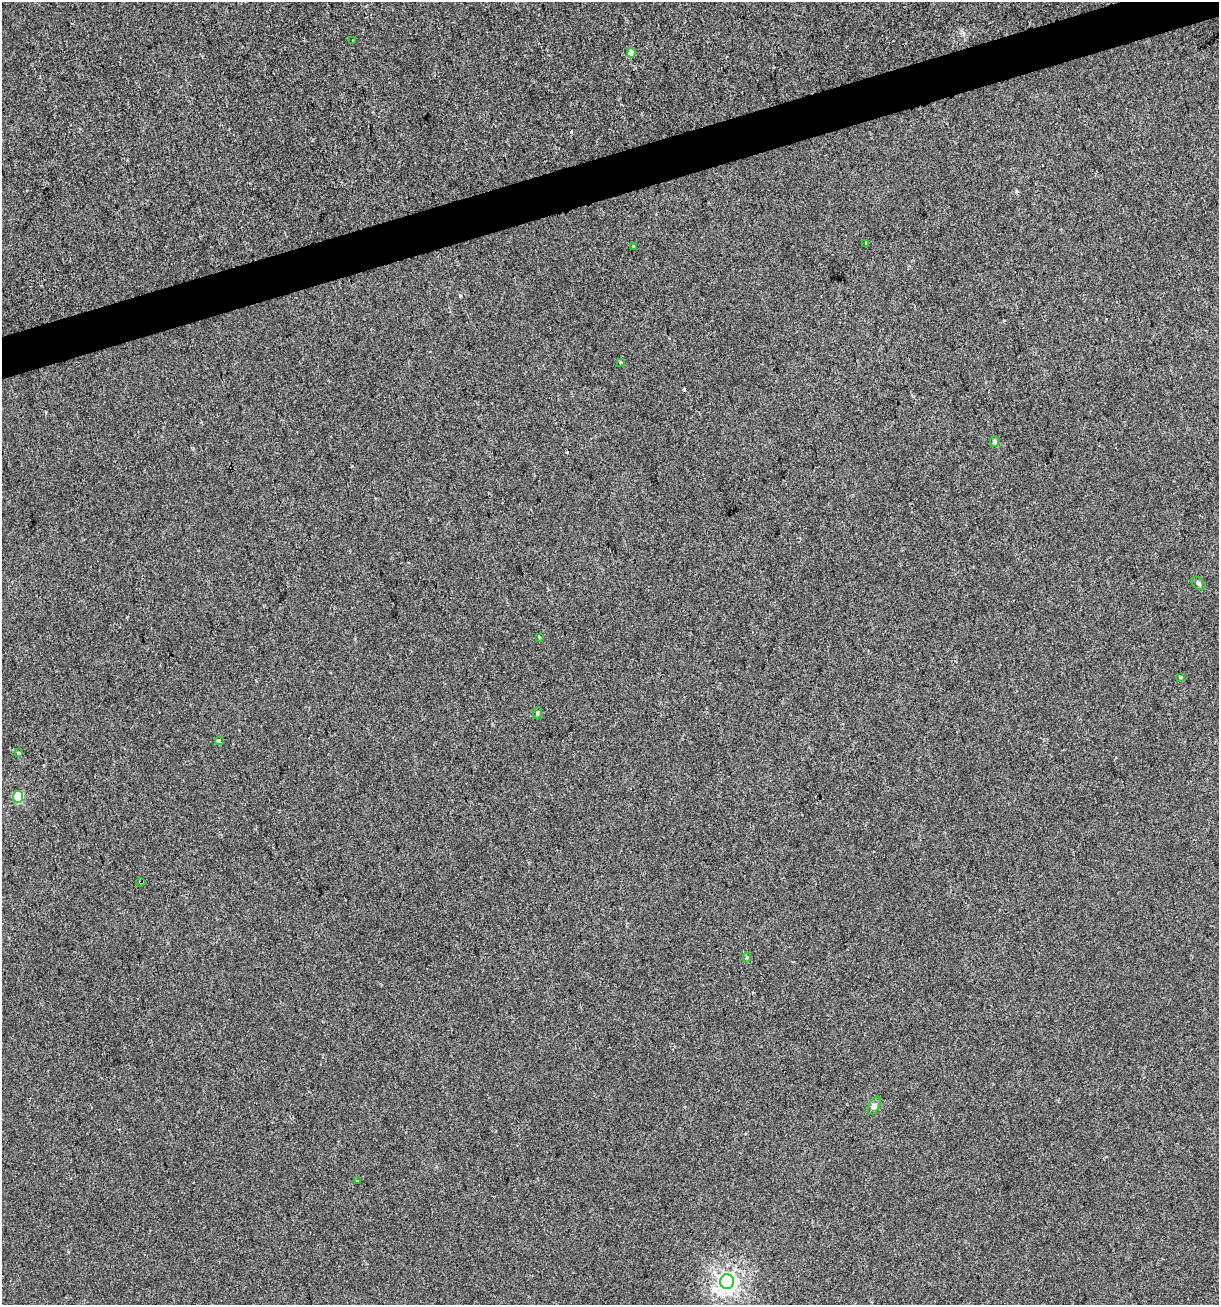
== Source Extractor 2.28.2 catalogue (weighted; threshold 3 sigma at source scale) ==
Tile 10 of 4 x 4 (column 2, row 3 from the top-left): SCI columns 1318-2534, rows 1304-2606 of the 5017 x 5211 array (HDU 1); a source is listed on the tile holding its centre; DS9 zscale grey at full resolution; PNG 1221 x 1307 px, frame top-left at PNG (2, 2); each listed source drawn as its Kron ellipse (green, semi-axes under 4 px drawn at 4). Shown black and unused: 3% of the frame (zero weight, under 2 of 3 exposures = <1% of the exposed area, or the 3 px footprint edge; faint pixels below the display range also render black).
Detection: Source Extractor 2.28.2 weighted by HDU 2 'WHT'; one run over the whole footprint, this tile lists its part. Background -6.11e-04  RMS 0.0042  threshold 0.0187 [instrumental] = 3 sigma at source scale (4.5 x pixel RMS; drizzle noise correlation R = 1.50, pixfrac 1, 0.0396/0.0396 arcsec/px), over >= 5 px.
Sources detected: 19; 1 cosmic-ray / hot-pixel residue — neither listed nor drawn; the other 18 listed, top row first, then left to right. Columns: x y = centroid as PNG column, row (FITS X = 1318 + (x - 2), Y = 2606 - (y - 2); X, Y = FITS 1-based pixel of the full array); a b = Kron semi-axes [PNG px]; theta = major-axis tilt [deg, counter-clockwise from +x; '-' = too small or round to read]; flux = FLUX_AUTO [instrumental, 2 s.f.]
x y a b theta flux
353 40 2 2 - 0.39
631 53 5 4 - 4.3
866 243 3 3 - 0.62
633 246 3 2 - 0.65
620 362 3 3 - 1.1
994 441 5 4 - 1.1
1199 583 8 5 -40 1
539 638 3 3 - 2.8
1180 677 3 3 - 2.9
537 713 6 4 -90 0.62
219 741 4 3 - 4
18 753 3 3 - 1.3
18 797 5 5 - 19
141 882 5 3 - 2.8
747 957 5 3 - 0.74
874 1106 10 5 63 1.2
357 1181 3 2 - 0.61
727 1282 7 7 - 180
Overlapping masked pixels (flux is a lower limit): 2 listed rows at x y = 219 741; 141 882